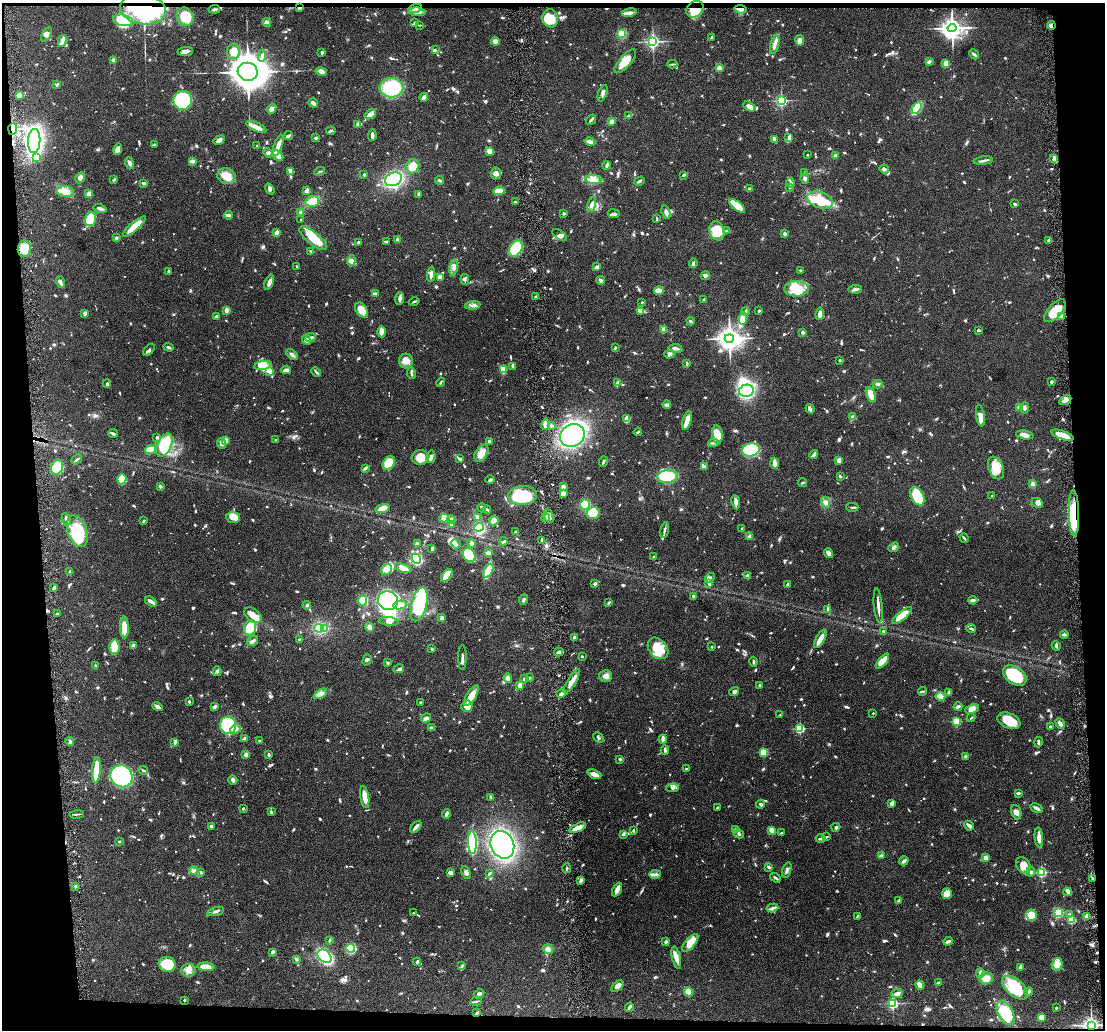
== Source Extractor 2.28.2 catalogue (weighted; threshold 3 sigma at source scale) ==
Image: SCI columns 1-4410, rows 114-4222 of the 4410 x 4337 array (HDU 1 of 3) = the unmasked area's bounding box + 8 px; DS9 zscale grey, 4 x 4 block average (1 PNG px = mean of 4 x 4 image px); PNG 1107 x 1032 px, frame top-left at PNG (2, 3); each listed source drawn as its Kron ellipse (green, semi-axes under 4 px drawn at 4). Shown black and unused: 8% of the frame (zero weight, under 4 of 8 exposures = <1% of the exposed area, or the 3 px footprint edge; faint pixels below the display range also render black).
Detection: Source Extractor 2.28.2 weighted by HDU 2 'WHT'. Background 0.0647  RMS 0.0041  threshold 0.017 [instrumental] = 3 sigma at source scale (4.09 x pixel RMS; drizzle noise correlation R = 1.36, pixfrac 0.8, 0.05/0.05 arcsec/px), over >= 5 px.
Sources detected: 1427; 6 too faint to see at this stretch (4 x 4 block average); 12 inside a brighter object's white glare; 4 cosmic-ray / hot-pixel residue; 1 long thin detection or spike segment (spike, bleed or trail) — neither listed nor drawn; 31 coinciding with a brighter row at this scale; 72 inside a brighter listed object's ellipse — not listed separately; of the other 1301, all 500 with FLUX_AUTO >= 3.03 (the completeness limit of this list) listed and drawn (801 fainter detections not listed), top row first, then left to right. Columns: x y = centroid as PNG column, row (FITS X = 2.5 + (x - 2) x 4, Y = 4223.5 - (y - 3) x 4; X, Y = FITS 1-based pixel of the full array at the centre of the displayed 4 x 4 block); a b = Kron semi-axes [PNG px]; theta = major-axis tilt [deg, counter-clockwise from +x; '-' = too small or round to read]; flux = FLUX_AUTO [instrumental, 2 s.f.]
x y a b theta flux
300 8 4 2 - 3.7
415 8 7 4 19 12
143 9 23 15 -8 310
214 9 6 2 6 5.7
695 9 9 7 37 44
740 9 6 3 -5 9.3
417 12 8 4 -5 11
629 13 7 4 11 9.1
185 17 9 8 - 63
550 18 9 7 -80 38
123 20 10 5 -11 76
267 22 4 4 - 6.1
414 23 4 2 - 3.6
419 25 4 2 - 3.1
1051 25 4 3 - 6.4
952 28 4 4 - 1400
46 34 8 4 62 8.7
622 34 4 3 - 31
711 38 3 2 - 4.6
800 40 5 4 - 14
62 41 6 3 76 11
495 41 4 3 - 11
653 41 2 2 - 630
775 44 10 3 77 11
435 50 3 3 - 3.7
233 51 8 6 76 26
185 52 8 3 6 8.9
322 52 3 2 - 3.7
974 54 5 3 - 5
262 56 6 3 85 5.8
113 60 2 2 - 44
625 61 15 6 48 31
929 62 4 2 - 6.4
672 64 5 2 - 3.1
946 64 4 3 - 24
719 68 2 2 - 55
321 71 6 4 -13 13
248 72 10 9 - 4600
57 84 4 2 - 3
391 88 12 10 -3 130
603 93 8 3 71 7.9
19 95 2 2 - 62
424 97 4 3 - 13
183 100 9 9 - 210
781 101 2 2 - 400
313 103 5 3 - 6.4
749 107 6 4 -28 14
917 108 6 3 57 110
271 109 5 3 - 8.7
370 114 6 2 34 28
628 116 4 2 - 3.1
591 120 6 2 51 4.8
612 121 3 3 - 7.1
358 124 2 2 - 28
256 127 11 4 -23 17
13 129 6 4 87 41
331 131 4 2 - 3
372 135 6 2 87 9.3
288 136 5 3 - 4.7
316 138 3 2 - 7
789 138 3 2 - 8.5
774 139 4 2 - 12
219 140 6 3 35 11
34 141 12 6 87 410
590 142 5 3 - 11
154 145 3 2 - 3.8
278 145 11 3 71 20
256 146 2 2 - 3.3
118 149 6 4 74 10
490 151 4 3 - 18
268 153 5 2 - 3.4
278 155 6 2 -43 32
807 155 2 2 - 6.6
836 156 3 2 - 14
37 158 4 4 - 14
1054 159 2 2 - 25
192 161 4 2 - 14
983 161 9 2 8 6.6
129 163 6 3 -71 6.7
607 165 4 3 - 5.8
413 166 7 6 - 50
884 169 5 3 - 5
291 171 3 3 - 16
320 171 5 2 - 3.1
496 173 6 5 - 9.8
804 173 3 2 - 3.6
364 175 3 2 - 4.1
683 175 3 2 - 4.7
226 176 9 8 - 31
80 178 6 3 63 7.9
394 179 9 6 25 170
805 179 5 4 - 6
114 180 4 2 - 3.1
440 180 4 2 - 4
594 180 8 4 -5 15
639 181 5 2 - 3.9
144 183 4 3 - 5.2
790 183 5 3 - 4.4
790 187 2 2 - 3.3
270 189 6 3 -55 5.9
749 189 2 2 - 12
65 191 9 5 -5 22
307 191 4 3 - 15
499 191 6 3 7 30
89 194 3 3 - 17
419 194 3 2 - 6.5
820 200 13 8 -19 87
312 201 7 5 15 28
515 202 3 2 - 3.7
591 204 8 3 74 8
1015 204 4 2 - 4.5
737 206 9 4 -38 61
100 209 7 2 -16 8.7
301 212 3 3 - 6.3
666 212 7 2 -72 11
563 213 2 2 - 5.2
614 214 6 3 -9 5.6
228 215 4 3 - 5.6
90 219 7 5 75 70
301 219 2 2 - 4.5
657 219 3 2 - 3.7
134 226 14 4 40 48
717 231 9 7 -70 58
727 231 3 2 - 5
276 233 4 3 - 14
785 233 2 2 - 22
560 235 8 4 -35 9.6
116 238 3 2 - 5.5
313 238 17 6 -39 57
397 240 3 2 - 5.7
1049 241 3 2 - 8
359 242 3 2 - 8.1
386 242 2 2 - 6.1
516 248 9 6 58 94
24 249 8 6 83 42
311 251 4 2 - 3.1
351 261 5 3 - 8.2
693 263 4 3 - 4.5
297 266 2 2 - 6.2
597 267 4 3 - 7
454 268 8 3 77 8.9
801 270 3 2 - 3.1
169 271 2 2 - 3.7
431 274 8 2 85 10
705 276 5 3 - 4.6
440 278 4 3 - 7.1
465 279 5 3 - 4.3
601 280 4 3 - 5.6
60 282 6 3 -71 9.2
269 282 8 3 67 11
796 289 12 7 0 55
855 289 7 3 1 5.8
659 290 5 3 - 15
375 293 3 2 - 5.5
536 297 3 3 - 5.2
400 299 6 3 85 8
704 300 2 2 - 5.1
414 302 5 2 - 3.1
642 302 2 2 - 3.1
473 305 8 3 5 8.4
226 310 3 3 - 9.7
361 310 8 5 -55 27
746 311 4 3 - 4.8
759 311 3 2 - 3.6
1055 311 14 7 48 51
641 312 3 2 - 3.6
85 313 4 3 - 6.1
820 314 6 3 82 14
1061 316 3 2 - 4.2
217 317 3 3 - 6
743 318 6 4 81 39
691 321 4 2 - 3.6
664 329 3 2 - 23
978 330 2 2 - 5.3
382 332 5 3 - 28
803 332 2 2 - 9.9
310 338 5 3 - 5.8
729 338 4 4 - 1800
306 340 5 4 - 8.4
168 347 5 3 - 4.5
615 348 3 2 - 3.1
675 348 7 2 -9 8.3
149 350 7 3 48 4.9
292 354 7 3 -44 7
669 354 5 3 - 5.4
840 360 2 2 - 8.3
406 361 7 7 - 18
687 363 4 2 - 3.3
263 366 9 4 12 18
512 366 4 2 - 3.9
503 369 4 4 - 31
286 370 5 3 - 9.6
270 371 4 3 - 12
316 372 5 2 - 3.9
411 373 6 2 -81 4.4
441 382 5 2 - 3.1
1051 382 2 2 - 7
107 383 4 3 - 3.2
618 383 4 3 - 6.6
878 384 5 3 - 5
746 391 7 6 - 150
871 394 8 4 -69 26
1065 400 6 3 29 9.6
667 405 4 3 - 4.4
1020 407 2 2 - 60
1024 408 5 3 - 6.4
810 409 5 3 - 5.6
980 416 11 3 -79 22
852 417 3 2 - 5
627 419 4 3 - 33
687 420 9 3 73 34
545 424 6 3 75 17
551 425 3 2 - 6.5
638 432 4 2 - 3.9
113 434 5 2 - 5.6
572 435 13 11 31 330
717 435 9 5 -81 43
1025 435 9 3 -10 14
1063 435 12 3 -19 50
157 437 3 2 - 4
225 440 2 2 - 58
276 440 3 2 - 3.3
490 441 3 2 - 15
222 443 5 2 - 4.5
713 443 5 2 - 4.4
164 445 12 7 64 120
150 450 5 3 - 44
751 450 9 6 12 190
481 453 9 6 58 21
814 455 4 2 - 7.5
431 457 6 3 87 6.5
420 458 8 7 - 33
460 459 4 3 - 5.7
76 460 6 2 39 3.6
839 460 3 3 - 9
604 462 5 2 - 4
389 463 7 5 57 56
775 463 5 3 - 14
57 467 7 5 69 55
704 467 4 4 - 6.6
365 468 4 2 - 5.8
996 468 12 7 -66 49
667 476 10 6 9 74
840 477 3 2 - 3
122 479 5 4 - 73
490 480 5 3 - 4.7
803 483 4 2 - 3.4
1033 484 4 3 - 9.3
160 486 4 3 - 3.1
563 486 4 3 - 6.3
563 494 3 3 - 12
522 495 14 9 4 97
917 496 10 6 -62 81
992 496 2 2 - 5.2
736 502 7 3 -81 8.5
826 502 6 4 -73 8.3
1037 503 6 4 -26 7.7
585 504 5 5 - 53
852 507 6 2 0 3.7
382 508 7 3 16 28
482 508 4 4 - 4.1
487 510 4 2 - 5.1
593 513 6 6 - 58
1074 513 23 5 -89 69
549 516 7 3 -70 13
233 517 7 6 - 24
478 517 2 2 - 28
444 518 5 4 - 17
546 518 4 3 - 9.2
66 519 6 3 -66 7.1
451 520 4 2 - 7.7
144 521 3 2 - 4.4
494 521 5 4 - 22
451 525 2 2 - 7.1
479 527 5 4 - 74
742 529 2 2 - 5.4
664 530 8 2 78 6.5
77 531 16 9 -71 140
515 532 2 2 - 12
750 536 3 2 - 6.3
964 538 5 2 - 3.3
504 541 4 2 - 3.2
542 541 4 2 - 3.7
417 543 3 2 - 5
456 544 5 3 - 5.3
471 544 4 3 - 4.2
894 547 6 3 39 5
432 548 3 2 - 5.2
488 553 3 2 - 9.1
829 553 5 3 - 13
469 555 7 6 - 68
654 557 2 2 - 15
416 559 5 4 - 130
403 568 9 4 -20 21
386 569 6 5 - 26
488 571 7 2 63 110
70 572 2 2 - 17
447 575 7 4 53 43
747 576 4 3 - 3.4
710 578 5 3 - 4.7
709 583 4 3 - 4.6
595 584 3 2 - 6.2
788 584 4 2 - 3.7
54 588 3 2 - 5.4
693 596 2 2 - 16
362 600 5 4 - 48
524 600 5 2 - 4.2
973 600 4 3 - 5.8
151 601 6 2 -34 16
388 601 10 9 - 440
609 603 3 2 - 3.3
419 604 17 8 74 130
307 605 4 2 - 3.1
400 605 6 3 10 21
878 605 17 2 -85 15
828 609 3 2 - 4.2
57 614 2 2 - 3.2
253 615 10 6 -35 21
902 615 12 4 39 44
442 618 3 3 - 8.1
389 621 10 3 -5 8.6
124 627 11 4 -88 36
369 627 5 4 - 7.9
250 628 8 5 73 65
319 628 4 4 - 60
325 628 2 2 - 93
971 628 5 2 - 4.6
883 631 2 2 - 3.7
1064 634 4 2 - 6.1
574 637 2 2 - 5
820 639 10 3 61 28
299 640 3 2 - 3.8
252 641 6 3 33 6.3
133 646 2 2 - 38
1056 646 5 3 - 4.2
114 647 7 5 -87 36
712 647 2 2 - 6.8
658 648 12 8 -49 55
432 649 3 2 - 3.5
558 652 4 2 - 4.8
462 657 12 2 89 9.8
582 657 3 2 - 3.2
367 660 6 3 73 4.5
882 661 9 4 51 36
754 662 5 2 - 3.3
388 663 2 2 - 3.5
95 665 2 2 - 7.2
399 669 5 3 - 5.8
217 671 5 3 - 4.5
1015 675 13 8 -35 110
606 676 6 6 - 11
508 678 5 3 - 8.5
529 678 3 3 - 3.7
524 679 2 2 - 5.3
572 681 14 3 58 22
520 685 2 2 - 67
760 685 4 3 - 3.8
734 691 5 3 - 6.7
922 691 4 2 - 3.8
949 692 3 2 - 7.5
561 693 5 2 - 5.4
320 694 7 4 33 12
471 696 11 4 58 30
940 696 5 4 - 35
189 702 3 2 - 4.3
421 702 3 2 - 3.6
157 706 5 2 - 12
467 706 6 5 - 20
215 707 3 2 - 9
958 707 4 3 - 4.4
972 709 7 4 19 14
873 713 2 2 - 5.4
780 715 3 2 - 3.2
426 718 5 3 - 7
971 718 4 2 - 3.5
957 721 2 2 - 170
1009 721 12 7 -22 53
1060 723 5 3 - 8.1
228 725 9 8 - 160
1050 727 3 2 - 5.4
432 728 3 2 - 8.3
800 728 2 2 - 220
236 729 5 4 - 12
244 738 3 2 - 4.9
598 738 6 3 -44 3.7
663 739 4 2 - 20
260 741 3 2 - 4.3
70 742 5 2 - 4.4
1038 742 5 2 - 4.3
175 743 3 3 - 4.8
665 750 5 2 - 5.1
764 752 2 2 - 120
246 755 2 2 - 37
269 755 4 2 - 6
965 756 2 2 - 12
620 759 3 2 - 3.8
686 769 3 2 - 3.1
96 770 13 4 86 50
143 770 5 2 - 3.5
594 774 7 3 -20 19
121 776 11 10 - 370
233 780 5 3 - 7.4
672 788 6 3 4 6.1
1018 793 4 2 - 4.5
365 797 11 4 -80 33
491 797 4 2 - 5.5
892 803 3 2 - 17
760 804 4 3 - 4.4
243 808 2 2 - 9.8
717 808 3 2 - 4.7
1036 808 6 3 -29 7
271 812 2 2 - 4.2
1016 812 7 5 -72 9.9
77 814 7 2 5 4.5
446 814 5 2 - 7.4
211 826 3 2 - 3.7
969 826 5 2 - 13
416 827 7 2 47 12
836 827 4 3 - 4.5
578 828 9 4 22 27
736 830 4 2 - 3.3
772 830 3 2 - 20
633 831 2 2 - 4.1
782 832 4 2 - 3.3
739 834 5 3 - 4.5
623 835 4 3 - 3.7
827 837 3 2 - 3
1039 837 10 3 -84 17
821 839 5 2 - 7.8
119 842 2 2 - 3.2
472 842 11 4 -88 200
502 845 14 11 -66 360
881 855 4 2 - 5.5
986 858 3 3 - 11
904 861 5 2 - 6.9
1023 865 9 6 -54 27
769 867 3 3 - 3.1
566 868 5 2 - 3.4
787 870 8 3 73 7.5
194 871 4 3 - 6
201 872 3 2 - 3.1
450 872 3 2 - 14
466 872 6 3 -63 7.7
1031 872 4 3 - 5.2
1041 872 2 2 - 280
489 874 3 2 - 3
655 874 6 3 3 7.3
775 878 6 2 -35 5.1
1092 879 3 2 - 3.5
581 880 3 3 - 5.2
75 886 3 2 - 3.3
617 889 7 2 61 23
1068 892 4 2 - 9.7
947 894 5 5 - 30
899 900 3 2 - 4.9
772 908 6 2 17 8.6
216 911 8 3 15 7.9
1058 912 4 4 - 70
413 913 2 2 - 4.6
1070 914 4 2 - 5.2
1031 915 5 5 - 45
857 916 3 2 - 3.3
1087 916 2 2 - 59
1071 920 2 2 - 180
329 940 4 2 - 3.5
948 941 5 2 - 8.6
666 942 3 2 - 8.4
690 943 11 5 50 32
351 948 4 4 - 54
548 949 5 5 - 8.9
272 952 3 2 - 8.1
325 956 8 5 -42 180
676 958 11 4 -76 19
296 959 4 3 - 3.5
417 962 4 3 - 3.4
167 964 8 7 - 58
1057 964 6 5 - 22
462 966 4 2 - 5.5
206 967 8 4 -5 24
1020 967 4 2 - 7.6
189 970 7 6 - 15
980 973 4 3 - 5.2
986 978 7 6 - 25
939 983 3 3 - 7.2
920 985 5 2 - 24
617 986 7 4 42 14
1015 987 15 8 -41 89
689 992 4 4 - 28
1029 992 4 3 - 4.2
479 994 5 3 - 5.2
897 994 6 3 6 8.8
184 1000 2 2 - 10
476 1001 6 2 11 4.7
893 1003 2 2 - 360
629 1007 5 2 - 6
1056 1008 2 2 - 7.4
477 1013 4 2 - 4.3
1006 1013 13 7 -60 110
1041 1017 4 3 - 19
1091 1025 3 3 - 730
Overlapping masked pixels (flux is a lower limit): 10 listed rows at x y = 300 8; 415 8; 143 9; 695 9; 740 9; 1051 25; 13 129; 1074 513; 477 1013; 1091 1025